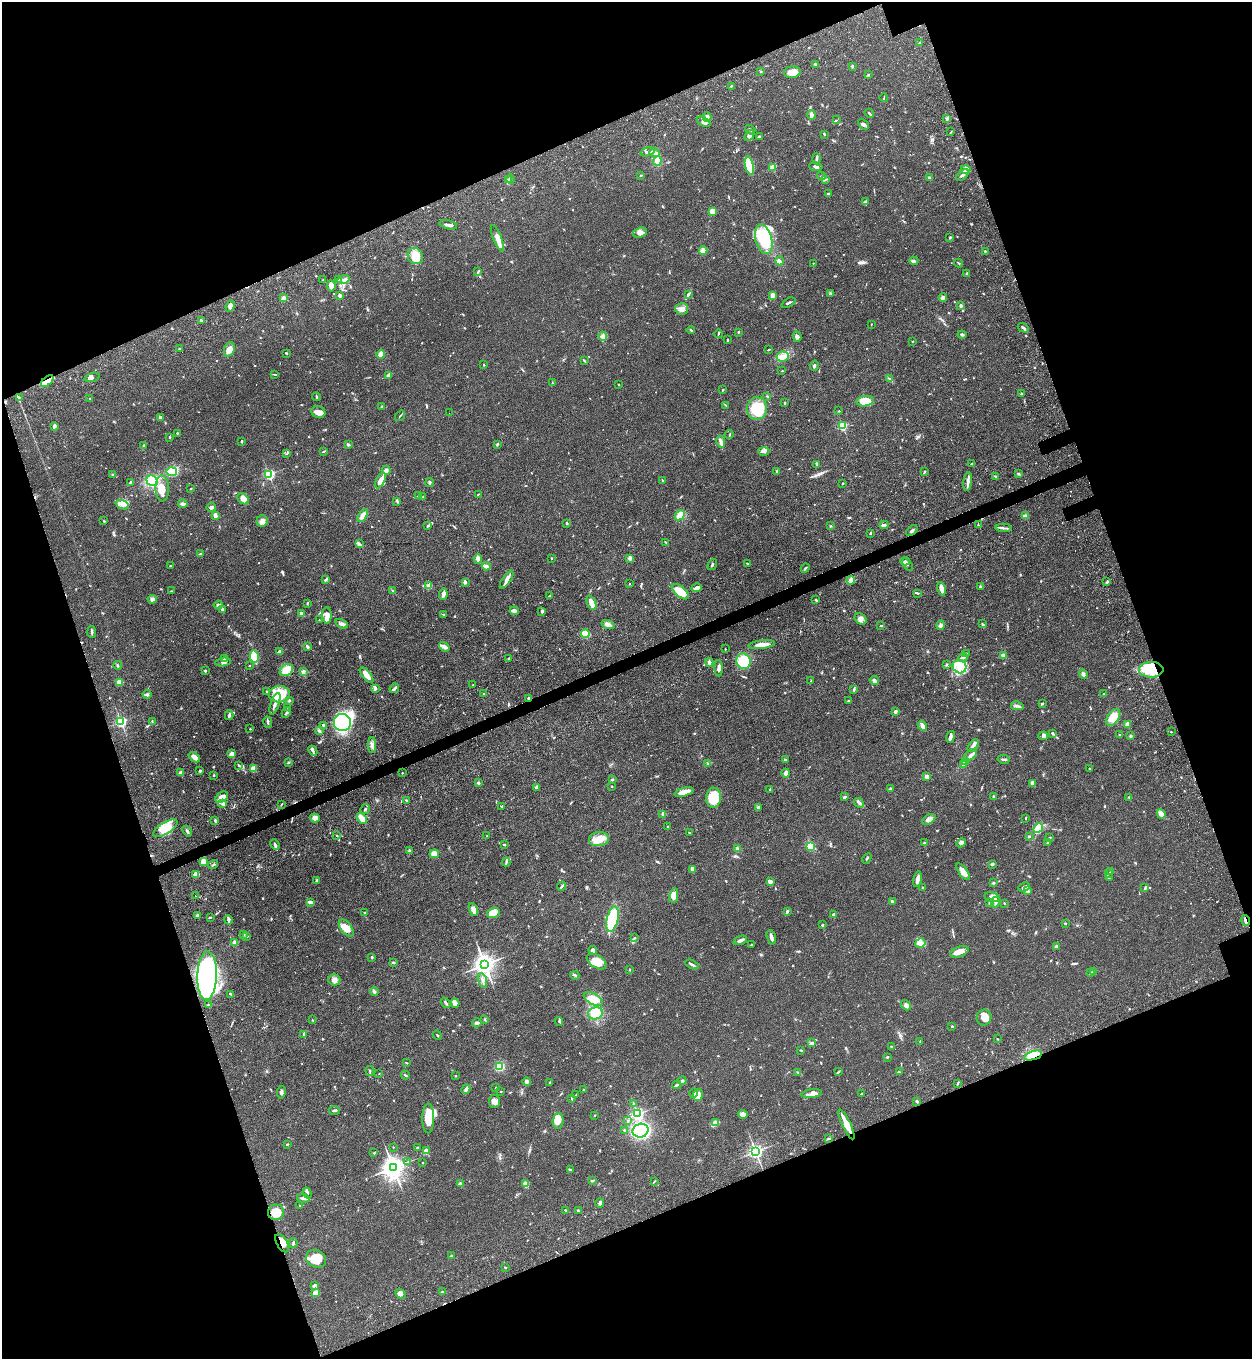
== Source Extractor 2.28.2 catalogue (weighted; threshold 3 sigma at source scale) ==
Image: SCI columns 459-5458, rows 187-5613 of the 5704 x 5798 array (HDU 1 of 3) = the unmasked area's bounding box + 8 px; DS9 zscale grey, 4 x 4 block average (1 PNG px = mean of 4 x 4 image px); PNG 1254 x 1361 px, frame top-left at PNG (2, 2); each listed source drawn as its Kron ellipse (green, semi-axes under 4 px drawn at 4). Shown black and unused: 40% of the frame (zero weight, under 3 of 4 exposures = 11% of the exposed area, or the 3 px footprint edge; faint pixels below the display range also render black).
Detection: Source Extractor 2.28.2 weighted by HDU 2 'WHT'. Background 0.0514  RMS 0.0041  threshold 0.0187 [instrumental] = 3 sigma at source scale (4.5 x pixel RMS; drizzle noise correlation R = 1.50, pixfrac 1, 0.05/0.05 arcsec/px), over >= 5 px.
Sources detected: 958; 1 too faint to see at this stretch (4 x 4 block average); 2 inside a brighter object's white glare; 9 cosmic-ray / hot-pixel residue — neither listed nor drawn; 29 coinciding with a brighter row at this scale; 50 inside a brighter listed object's ellipse — not listed separately; of the other 867, all 500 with FLUX_AUTO >= 1.45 (the completeness limit of this list) listed and drawn (367 fainter detections not listed), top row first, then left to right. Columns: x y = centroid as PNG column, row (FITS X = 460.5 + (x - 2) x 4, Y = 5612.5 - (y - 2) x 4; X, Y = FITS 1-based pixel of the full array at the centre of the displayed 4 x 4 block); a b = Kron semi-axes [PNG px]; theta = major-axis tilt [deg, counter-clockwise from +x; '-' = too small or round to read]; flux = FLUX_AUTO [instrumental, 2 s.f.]
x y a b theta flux
920 42 2 2 - 1.6
816 65 3 2 - 2.6
852 66 2 2 - 3.4
761 72 2 2 - 3.2
792 72 8 6 7 23
868 75 4 2 - 2.1
731 86 2 2 - 2.4
884 98 4 2 - 1.7
869 113 5 2 - 2.6
811 115 5 3 - 12
707 117 5 4 - 7.4
947 118 3 3 - 3.4
836 120 3 2 - 1.7
704 122 7 3 -28 7.5
863 124 6 3 -46 5.3
750 130 5 2 - 2.9
951 132 3 2 - 1.5
824 134 3 2 - 2.7
749 135 6 4 50 6.2
759 137 2 2 - 2.9
648 152 7 3 17 7.1
654 153 5 3 - 8.3
817 159 5 2 - 4.7
657 161 4 3 - 16
749 165 9 4 -76 110
773 167 2 2 - 93
816 167 7 3 -8 5.9
966 169 5 3 - 13
641 175 2 2 - 2
963 175 7 3 38 7.1
821 176 4 2 - 2.5
929 177 2 2 - 7.9
509 179 3 2 - 2.3
511 179 5 2 - 3
825 179 3 2 - 1.9
828 194 4 3 - 2.7
865 201 3 2 - 3
713 211 3 2 - 34
448 225 9 2 -14 8.8
640 232 7 5 22 12
950 237 3 2 - 2.5
497 238 14 3 -68 20
764 239 15 8 -76 93
703 251 4 4 - 12
985 251 2 2 - 2.2
415 256 8 7 - 49
780 261 4 4 - 6.3
914 261 4 3 - 4.4
813 263 2 2 - 1.5
959 263 4 2 - 1.7
478 272 3 2 - 2.3
967 274 2 2 - 5.7
338 279 3 3 - 3.1
344 279 6 2 18 4.5
323 280 3 2 - 2.6
331 286 5 4 - 12
830 293 4 2 - 2
688 294 4 2 - 4.7
339 295 3 2 - 6.4
772 295 3 2 - 14
943 297 4 3 - 8.5
283 298 2 2 - 47
788 303 7 2 28 4.2
230 306 5 3 - 11
961 306 3 3 - 4.1
682 309 6 6 - 12
202 321 4 2 - 8.8
871 324 2 2 - 2.5
1023 328 6 2 -30 5.1
691 330 4 2 - 2.1
739 332 2 2 - 2.4
718 334 4 2 - 2.4
962 335 4 2 - 3
603 336 4 3 - 6.4
797 337 5 3 - 7.8
727 340 3 2 - 1.7
912 341 2 2 - 1.6
179 349 2 2 - 5.3
229 349 7 5 67 17
769 349 3 2 - 2.3
287 353 2 2 - 1.7
381 354 4 2 - 25
783 357 6 5 - 16
584 361 3 2 - 2.6
484 365 2 2 - 1.7
814 366 5 2 - 4.1
782 371 2 2 - 1.6
274 374 3 2 - 1.7
389 375 4 2 - 18
92 377 8 4 16 7.3
889 379 3 2 - 3.2
47 381 7 4 42 15
552 383 3 2 - 2.2
619 384 2 2 - 2.2
723 390 4 2 - 1.9
1021 394 2 2 - 2.2
767 396 4 2 - 1.7
19 397 2 2 - 2.2
316 397 4 2 - 3.1
90 399 3 2 - 2.3
865 401 9 5 7 43
785 403 3 2 - 2.7
725 405 4 2 - 2
382 406 2 2 - 2.7
757 408 11 10 - 83
839 411 2 2 - 1.9
318 412 7 6 - 17
449 413 2 2 - 2
400 416 5 2 - 2.1
160 418 4 2 - 5.9
54 426 3 2 - 6.6
842 426 2 2 - 210
177 433 2 2 - 1.7
729 435 4 2 - 1.5
169 437 3 2 - 1.7
242 441 2 2 - 2.8
721 442 6 3 -79 9.6
348 444 3 2 - 5.1
497 444 3 2 - 3
143 446 3 2 - 2
323 451 3 2 - 1.9
764 451 5 3 - 7.4
287 454 3 2 - 1.5
972 464 4 2 - 4.7
817 465 4 2 - 4.3
386 470 4 4 - 6.3
777 471 4 2 - 2
172 472 5 4 - 64
925 472 4 2 - 2.1
112 474 2 2 - 2.1
269 474 2 2 - 330
1018 474 3 2 - 2.5
996 477 3 2 - 4.9
663 480 3 2 - 1.7
152 481 6 5 - 60
380 481 8 4 62 16
968 481 9 2 83 12
130 482 3 2 - 2.6
430 483 4 2 - 4.9
843 483 3 2 - 2.1
162 488 13 7 -88 29
191 489 2 2 - 1.7
478 494 3 2 - 1.8
418 496 3 2 - 2.8
422 497 3 2 - 1.5
243 499 7 4 -41 13
397 501 3 2 - 3.1
183 504 5 3 - 8.9
122 505 7 4 -22 11
211 507 5 3 - 7.2
215 515 3 2 - 14
680 515 6 3 45 26
363 516 7 4 58 13
1025 516 3 2 - 6.5
104 521 3 2 - 1.6
262 521 6 5 - 11
567 523 2 2 - 3.7
884 525 4 3 - 4.4
978 525 3 2 - 1.7
428 526 3 3 - 3
830 526 2 2 - 2
1004 528 8 2 -3 5.6
912 531 7 2 40 5.8
870 534 2 2 - 1.9
665 542 3 2 - 1.8
359 544 3 2 - 2.4
200 554 2 2 - 2.6
551 558 3 2 - 1.7
630 558 3 3 - 9.1
478 559 4 3 - 14
905 561 5 3 - 5.8
748 564 3 2 - 3
908 564 7 3 -55 4.7
712 565 6 2 54 3.5
170 566 2 2 - 1.6
486 566 4 3 - 6.5
805 568 5 2 - 2.8
325 580 3 2 - 3.9
507 580 10 3 56 10
851 580 4 3 - 7.1
465 582 4 3 - 3.8
1107 582 3 2 - 1.9
629 584 2 2 - 1.6
429 585 4 3 - 9
980 586 3 2 - 3.9
697 588 5 2 - 13
941 589 7 3 -78 16
171 591 3 2 - 1.7
392 591 4 2 - 3.2
680 592 10 5 -40 51
918 593 4 2 - 3.1
443 594 6 3 81 13
550 596 3 2 - 2.1
152 599 4 3 - 8.1
816 600 4 2 - 1.8
307 603 3 2 - 2
591 603 7 3 -67 22
218 605 4 3 - 3.8
222 610 4 2 - 8.2
514 611 4 3 - 10
542 611 3 3 - 3.4
302 614 4 3 - 6.2
443 614 3 2 - 1.9
327 615 8 4 -88 13
860 619 6 5 - 9.7
319 620 2 2 - 1.5
342 624 6 3 -26 7.2
608 624 6 3 -17 13
982 624 4 2 - 2.2
941 625 4 3 - 6.8
881 626 3 2 - 1.8
92 632 6 2 -84 4.5
585 634 4 3 - 93
762 645 13 3 7 24
307 646 3 2 - 7.4
444 647 6 3 -36 10
725 649 2 2 - 1.5
279 651 4 2 - 6.2
967 654 3 2 - 2.9
1004 656 4 2 - 7.6
254 657 6 3 -76 120
963 657 5 2 - 7.7
224 659 3 2 - 2
508 659 2 2 - 2.5
743 661 8 7 - 93
223 662 8 2 8 5.6
709 662 4 2 - 7.9
117 665 4 2 - 3.3
946 665 3 2 - 3.1
249 666 2 2 - 1.6
960 666 7 6 - 24
718 668 8 3 -88 8.2
286 670 7 5 37 43
1151 670 12 7 1 95
205 671 2 2 - 3.4
303 671 4 3 - 5.6
1083 674 5 3 - 6.8
366 675 9 3 -50 32
874 680 5 3 - 4.5
811 681 2 2 - 1.6
120 682 4 3 - 21
473 685 2 2 - 1.5
394 688 5 2 - 7.5
375 689 4 2 - 4.2
854 690 4 2 - 3.1
267 692 2 2 - 2.7
147 694 4 3 - 4.4
279 694 10 8 4 36
484 694 3 2 - 2
1104 694 4 2 - 2.3
528 698 3 2 - 3.2
289 700 3 2 - 2.6
848 701 4 2 - 2.2
275 704 11 3 71 14
1042 704 3 2 - 2.5
1017 706 6 2 -13 5.4
288 708 2 2 - 1.5
895 711 2 2 - 23
286 713 5 2 - 2.9
229 715 5 2 - 5.5
1113 717 9 5 53 44
152 721 2 2 - 1.5
121 722 2 2 - 440
268 722 6 2 -79 4.4
342 722 8 8 - 360
1128 724 2 2 - 49
324 725 4 2 - 5.9
922 726 5 3 - 11
250 729 2 2 - 2
319 731 3 2 - 3.5
1171 732 2 2 - 1.6
1052 733 3 2 - 3.4
1119 735 2 2 - 1.9
1043 736 5 3 - 5.3
1130 736 3 2 - 3.5
950 737 6 2 71 12
372 745 8 4 -90 9.1
973 745 7 3 49 7.9
313 751 5 2 - 4.5
231 754 2 2 - 62
971 755 8 2 42 6.5
194 757 6 3 -40 15
1003 759 6 2 -11 4.2
785 760 3 2 - 4.7
288 762 3 2 - 2.4
966 762 3 2 - 4.5
708 763 4 2 - 2.7
239 765 3 2 - 3
964 765 4 3 - 4.9
253 768 3 3 - 25
1090 769 2 2 - 1.8
200 771 3 2 - 3.5
181 773 2 2 - 31
402 773 2 2 - 2.2
786 773 4 3 - 8.7
214 775 3 2 - 1.7
927 776 2 2 - 43
612 779 2 2 - 5.9
478 783 4 2 - 3.6
1033 783 3 3 - 11
612 786 2 2 - 1.8
536 787 3 3 - 3.3
891 788 3 2 - 2
770 789 3 2 - 2.3
684 792 10 4 17 17
993 796 2 2 - 2
222 797 7 5 41 18
845 797 4 2 - 4.6
1129 797 2 2 - 1.9
713 798 10 7 87 70
406 800 2 2 - 2.4
223 803 3 2 - 8.3
859 803 5 3 - 6.2
281 804 2 2 - 1.5
502 807 2 2 - 3.1
758 807 4 3 - 3.8
365 809 5 2 - 3
663 814 3 2 - 7.2
1161 814 5 4 - 17
315 818 5 4 - 16
362 818 6 3 -52 38
1025 818 3 2 - 1.5
215 820 3 2 - 3.8
929 820 7 4 32 11
667 827 2 2 - 3.4
165 828 14 6 32 37
1038 828 5 3 - 93
187 831 6 2 -50 3.8
689 833 2 2 - 1.9
337 836 2 2 - 2
487 836 2 2 - 2.3
1029 836 3 2 - 2.9
1050 837 3 2 - 1.5
599 839 10 7 6 26
1047 842 2 2 - 2.5
925 843 3 2 - 3.6
961 843 5 3 - 6.9
504 844 2 2 - 3.2
275 845 5 3 - 5.6
810 846 2 2 - 150
737 848 3 3 - 4
409 851 3 3 - 5.9
434 854 5 4 - 19
867 858 5 2 - 2.7
203 862 3 3 - 29
506 862 4 2 - 3.6
992 864 3 3 - 3
213 865 5 2 - 2.9
692 869 4 3 - 13
1111 871 2 2 - 1.5
963 872 10 4 -52 17
1109 873 3 2 - 1.8
196 874 3 3 - 20
1109 877 3 2 - 3.9
917 879 8 3 79 14
317 881 3 3 - 3.5
770 882 2 2 - 19
993 883 2 2 - 3.2
562 886 5 2 - 3.6
1024 887 6 3 24 7.3
922 888 3 2 - 1.5
1145 888 3 2 - 4.8
1027 890 2 2 - 6
674 895 7 4 79 26
195 896 2 2 - 2.8
992 897 7 4 -14 14
892 901 2 2 - 5.6
310 902 4 2 - 9.2
996 902 5 3 - 6
989 903 2 2 - 1.9
1004 903 2 2 - 1.9
473 909 7 4 -70 11
787 911 3 2 - 3.3
365 913 3 2 - 1.9
493 913 6 5 - 21
197 915 3 3 - 6.4
833 915 4 2 - 4
210 917 2 2 - 1.6
612 919 13 5 77 150
228 920 4 3 - 5.8
1245 920 5 2 - 7.7
1065 924 2 2 - 2.6
822 925 2 2 - 6.2
346 928 9 5 -53 25
244 934 3 2 - 3.5
247 937 3 2 - 1.9
771 937 7 2 -74 11
635 938 2 2 - 1.7
740 940 7 3 23 7.8
235 943 2 2 - 62
920 943 5 4 - 9.5
752 944 2 2 - 1.5
1056 947 3 3 - 5.1
593 950 4 4 - 7
959 952 9 5 20 18
372 957 3 2 - 2.3
596 961 11 6 -33 37
394 962 3 2 - 2.1
485 965 4 3 - 2100
692 965 7 2 -26 6.3
630 969 2 2 - 1.7
1093 971 3 2 - 1.5
1090 973 2 2 - 4
575 975 4 2 - 4.6
207 976 24 9 88 620
334 980 6 5 - 10
482 980 7 2 -70 6.2
374 992 4 3 - 5.3
230 994 4 2 - 2.7
593 999 10 5 -28 43
446 1003 6 2 -55 4.2
455 1003 5 3 - 10
208 1005 3 2 - 2.7
906 1005 5 3 - 8.8
595 1013 7 6 - 33
984 1017 8 7 - 24
312 1020 3 2 - 1.8
484 1020 2 2 - 1.6
559 1021 4 3 - 4.8
477 1023 5 3 - 4.8
952 1026 2 2 - 2.9
304 1035 4 3 - 4.2
437 1035 5 2 - 2
997 1039 2 2 - 1.7
920 1041 3 2 - 1.6
811 1043 3 2 - 5.6
891 1046 2 2 - 1.8
801 1050 3 2 - 2.4
1033 1055 9 4 17 49
887 1057 2 2 - 3.1
406 1063 3 2 - 1.7
500 1066 4 3 - 38
370 1071 5 2 - 3
798 1072 4 2 - 2.6
838 1072 3 2 - 1.6
899 1072 3 2 - 1.7
379 1073 2 2 - 1.7
405 1075 4 2 - 2.9
455 1076 2 2 - 2.4
682 1081 4 2 - 3.1
527 1082 4 4 - 5.4
550 1083 3 2 - 2.4
958 1083 3 2 - 1.9
677 1085 4 2 - 4.6
496 1087 2 2 - 1.6
466 1089 5 3 - 5.8
583 1090 2 2 - 1.5
501 1091 2 2 - 1.5
281 1092 6 3 81 5.5
693 1093 4 2 - 3.7
812 1094 10 4 8 11
861 1094 2 2 - 1.6
576 1095 3 2 - 1.6
698 1095 6 5 - 32
572 1099 3 2 - 2
494 1101 6 5 - 15
917 1101 3 2 - 3.6
633 1104 3 2 - 2.1
334 1110 5 2 - 3.4
637 1114 2 2 - 570
743 1114 5 3 - 11
594 1116 2 2 - 1.5
428 1118 15 6 -90 44
558 1121 8 5 86 23
628 1121 3 2 - 2.2
715 1123 4 3 - 32
846 1124 16 3 -64 47
624 1130 3 2 - 3.5
640 1131 8 7 - 280
828 1139 3 2 - 2.2
287 1144 3 2 - 2.3
393 1147 2 2 - 1.7
417 1148 3 3 - 4.4
426 1151 4 3 - 14
755 1152 2 2 - 810
374 1153 2 2 - 2
408 1162 3 2 - 2.1
423 1163 2 2 - 1.8
393 1168 4 3 - 2600
570 1170 3 3 - 3.3
592 1180 3 2 - 2.7
654 1181 4 2 - 1.9
460 1184 3 3 - 6.2
526 1184 2 2 - 77
307 1193 5 3 - 4.6
303 1198 6 3 -11 5.5
600 1203 4 2 - 5.2
300 1206 2 2 - 1.7
566 1210 3 2 - 2.2
578 1211 2 2 - 1.9
276 1212 8 8 - 45
282 1243 10 5 -58 21
293 1243 5 2 - 3.9
451 1256 2 2 - 2.4
316 1259 10 8 -28 39
505 1267 2 2 - 2.1
315 1286 3 2 - 9.9
443 1292 3 2 - 2
316 1293 3 3 - 16
400 1294 5 4 - 8.6
Overlapping masked pixels (flux is a lower limit): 8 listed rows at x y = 47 381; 1151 670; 528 698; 1245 920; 1033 1055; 846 1124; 276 1212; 282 1243
Diffuse or blended objects may show on this block-average render without a row.